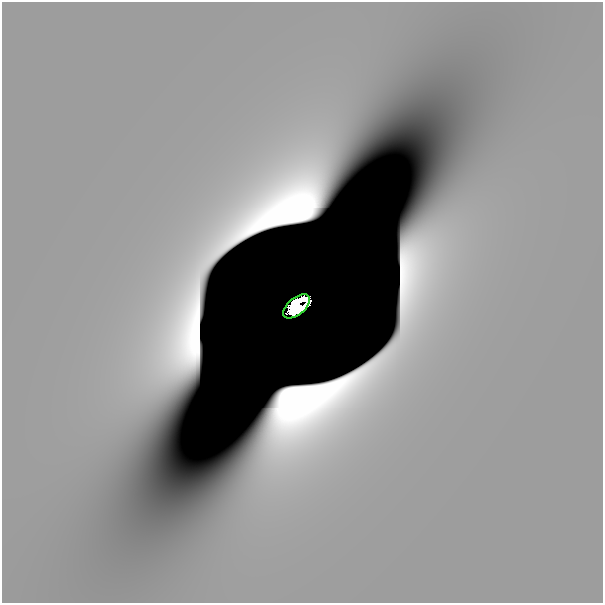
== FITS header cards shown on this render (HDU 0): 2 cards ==
NAXIS1  =                  601
NAXIS2  =                  601

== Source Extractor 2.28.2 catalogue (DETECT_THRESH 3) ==
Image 601 x 601 px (HDU 0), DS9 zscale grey, 1 PNG px = 1 image px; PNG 605 x 605 px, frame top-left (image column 1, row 601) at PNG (2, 2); each listed source drawn as its Kron ellipse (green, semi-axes under 4 px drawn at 4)
Background 2.90e-12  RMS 4.0e-12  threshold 1.21e-11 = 3 sigma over >= 5 px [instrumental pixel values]
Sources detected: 6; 5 with non-positive FLUX_AUTO (blend fragments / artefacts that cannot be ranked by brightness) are neither listed nor drawn; the other 1 listed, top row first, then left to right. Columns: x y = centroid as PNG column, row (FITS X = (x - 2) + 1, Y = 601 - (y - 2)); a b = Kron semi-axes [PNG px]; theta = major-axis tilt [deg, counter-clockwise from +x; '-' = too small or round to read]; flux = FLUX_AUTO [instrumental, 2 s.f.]
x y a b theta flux
297 306 16 8 40 8.5
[5 non-positive-flux detections neither listed nor drawn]